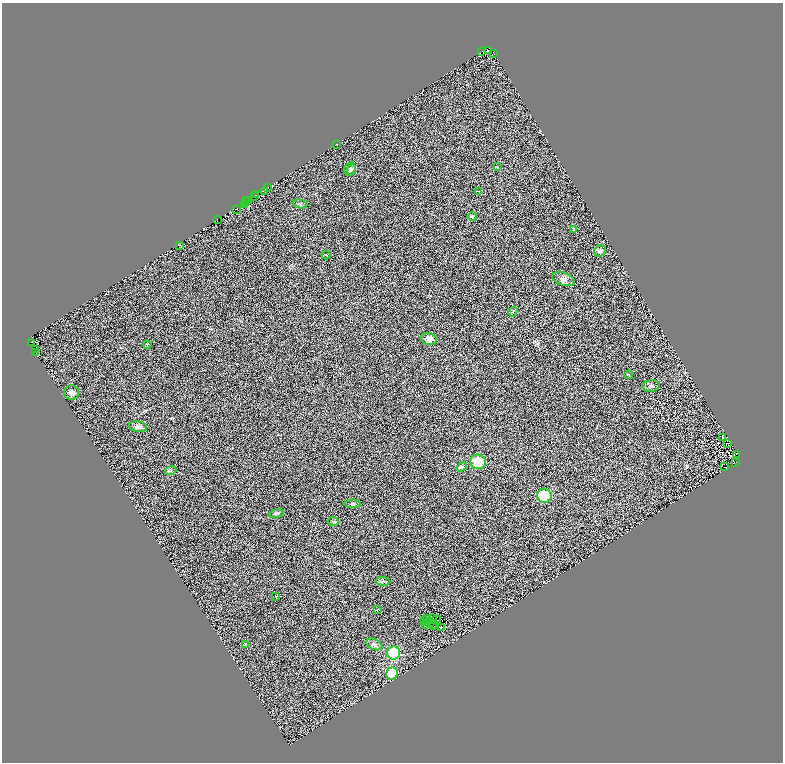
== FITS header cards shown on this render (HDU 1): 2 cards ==
NAXIS1  =                 1562
NAXIS2  =                 1520

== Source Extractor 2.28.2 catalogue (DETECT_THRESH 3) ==
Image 1562 x 1520 px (HDU 1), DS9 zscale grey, zoomed out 1/2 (1 PNG px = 2 x 2 image px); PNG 785 x 764 px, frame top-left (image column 2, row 1519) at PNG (2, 3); each listed source drawn as its Kron ellipse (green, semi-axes under 4 px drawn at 4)
Background 0.535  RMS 0.5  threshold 1.5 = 3 sigma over >= 5 px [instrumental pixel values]
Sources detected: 108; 45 cannot appear on this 1/2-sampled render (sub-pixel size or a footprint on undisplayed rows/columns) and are neither listed nor drawn; the other 63 listed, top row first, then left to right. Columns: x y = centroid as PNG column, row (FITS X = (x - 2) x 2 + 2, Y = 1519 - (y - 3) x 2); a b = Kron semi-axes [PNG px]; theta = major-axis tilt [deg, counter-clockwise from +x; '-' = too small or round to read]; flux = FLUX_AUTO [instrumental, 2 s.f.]
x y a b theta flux
482 51 2 1 - 860
489 51 2 1 - 850
494 54 2 1 - 78
336 144 2 1 - 23
497 167 3 2 - 55
350 169 7 5 74 230
352 169 5 4 - 190
267 188 2 1 - 170
479 191 3 2 - 35
264 192 2 1 - 61
256 195 2 1 - 49
255 196 3 1 - 130
247 200 3 1 - 170
245 202 2 1 - 36
300 204 7 3 -10 180
244 205 4 2 - 450
236 209 3 1 - 210
472 216 5 3 - 96
217 219 2 1 - 270
574 229 4 2 - 68
179 245 2 2 - 76
600 251 6 5 - 310
326 255 4 1 - 39
563 279 11 6 -18 440
513 311 5 2 - 92
429 339 8 6 -13 620
31 342 2 1 - 310
147 345 4 3 - 77
36 349 2 1 - 230
35 352 3 1 - 400
629 375 4 2 - 91
651 386 8 6 8 240
72 393 8 7 - 420
138 427 9 5 -9 380
722 437 3 2 - 51
727 443 4 1 - 29
736 454 3 1 - 100
478 462 8 7 - 1900
735 462 2 2 - 1600
462 467 5 3 - 120
725 467 2 1 - 29
170 471 6 2 18 120
544 496 7 7 - 3000
353 504 8 3 -1 180
276 513 7 3 13 200
333 521 5 3 - 130
383 581 7 3 -1 140
276 596 3 2 - 48
377 610 3 3 - 67
427 618 2 1 - 69
432 618 3 2 - 73
425 620 4 2 - 120
436 620 4 1 - 10
426 622 2 1 - 76
430 623 2 1 - 23
435 624 2 1 - 41
426 625 2 1 - 48
433 627 2 1 - 27
441 627 3 1 - 38
245 644 4 2 - 67
374 644 8 5 -23 310
394 653 6 6 - 4200
392 673 6 5 - 3800
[45 sub-pixel or undisplayed-footprint detections neither listed nor drawn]